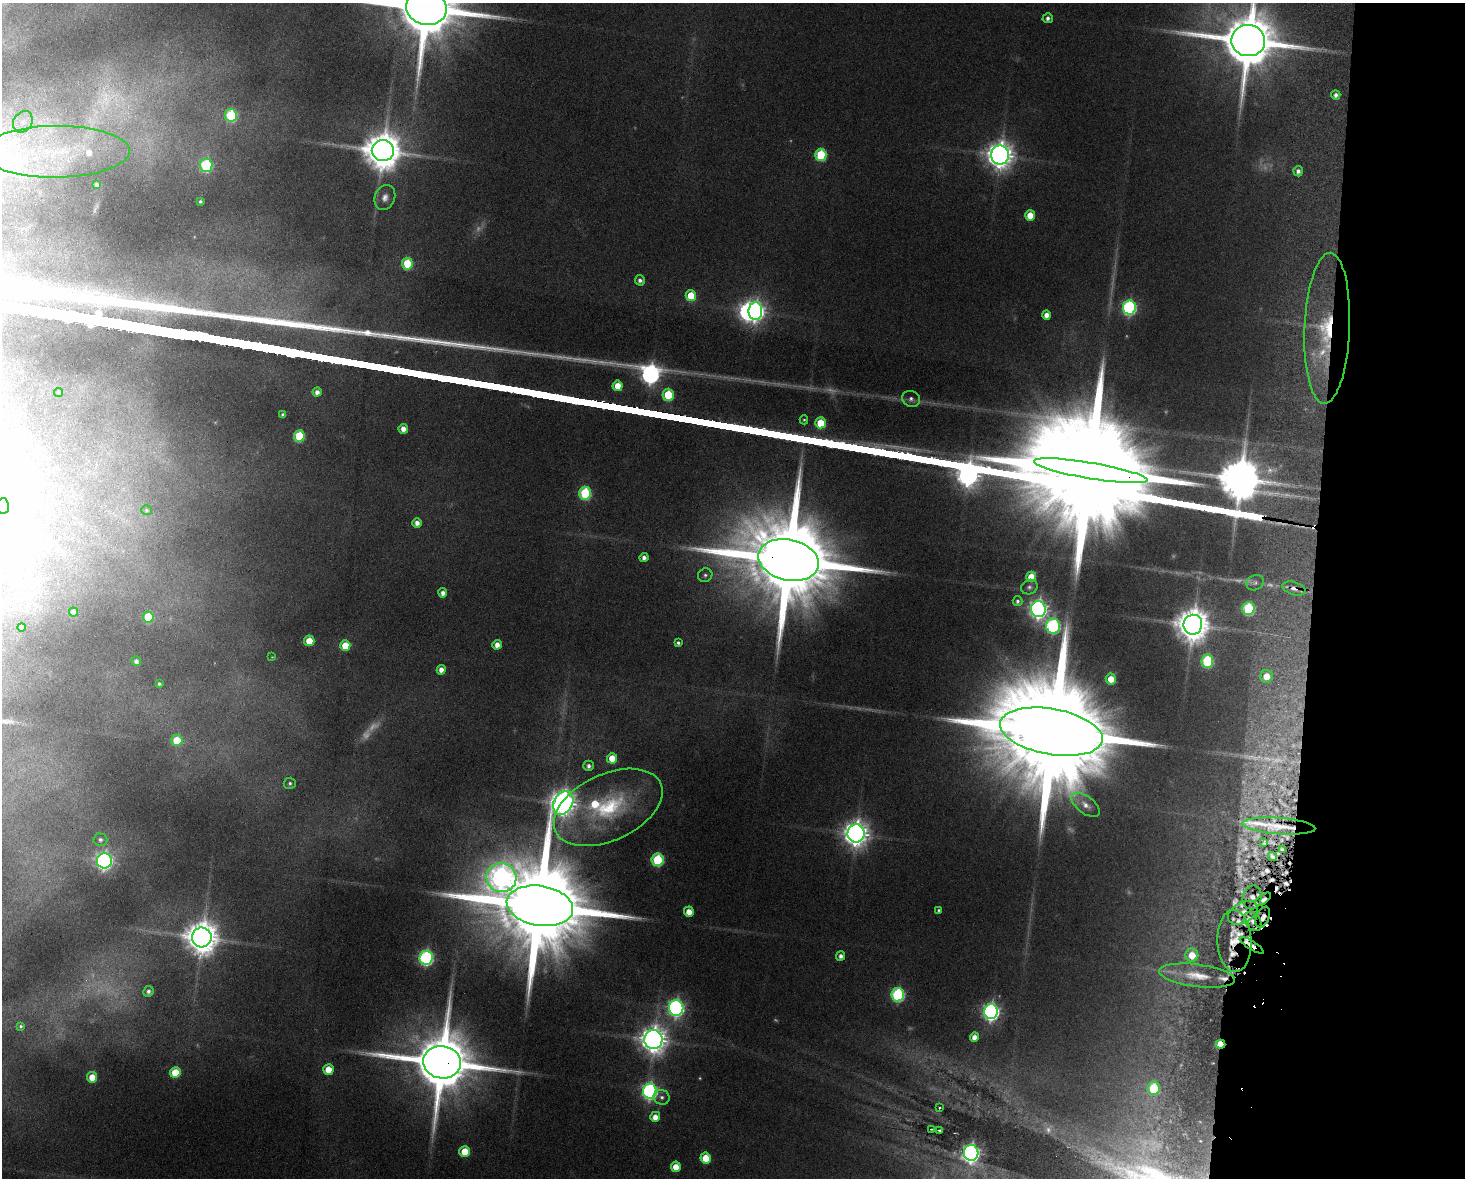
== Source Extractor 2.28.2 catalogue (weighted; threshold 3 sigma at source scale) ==
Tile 9 of 3 x 4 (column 3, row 3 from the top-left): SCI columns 3095-4557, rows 1187-2362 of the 4838 x 4724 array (HDU 1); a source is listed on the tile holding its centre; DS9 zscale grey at full resolution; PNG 1467 x 1180 px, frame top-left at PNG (2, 3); each listed source drawn as its Kron ellipse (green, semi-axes under 4 px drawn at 4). Shown black and unused: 11% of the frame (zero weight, under 9 of 18 exposures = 3% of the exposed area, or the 3 px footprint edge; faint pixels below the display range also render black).
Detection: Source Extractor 2.28.2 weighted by HDU 2 'WHT'; one run over the whole footprint, this tile lists its part. Background 0.136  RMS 0.0032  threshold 0.0132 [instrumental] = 3 sigma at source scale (4.09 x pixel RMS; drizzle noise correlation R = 1.36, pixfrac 0.8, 0.05/0.05 arcsec/px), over >= 5 px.
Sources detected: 169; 32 too faint to see at this stretch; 1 inside a brighter object's white glare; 8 cosmic-ray / hot-pixel residue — neither listed nor drawn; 8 inside a brighter listed object's ellipse — not listed separately; the other 120 listed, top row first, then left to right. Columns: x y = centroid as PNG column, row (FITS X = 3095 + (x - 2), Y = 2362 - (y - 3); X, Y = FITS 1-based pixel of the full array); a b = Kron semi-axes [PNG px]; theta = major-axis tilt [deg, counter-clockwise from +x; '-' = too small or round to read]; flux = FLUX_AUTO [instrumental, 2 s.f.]
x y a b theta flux
426 8 20 17 -12 4900
1048 18 5 5 - 1.3
1248 40 17 15 -8 3200
1336 95 4 4 - 1.4
231 115 6 6 - 26
23 122 11 9 55 2.9
383 151 11 10 - 1100
56 152 74 26 1 37
821 155 6 5 - 24
1000 155 9 9 - 430
206 165 6 6 - 36
1298 171 5 4 - 1.6
96 185 4 3 - 0.55
385 197 13 10 67 2.4
200 201 3 3 - 0.65
1030 215 5 5 - 7
407 264 6 5 - 18
640 280 5 5 - 1.5
691 296 5 5 - 12
1129 307 7 6 - 74
755 311 9 7 90 170
1047 315 5 4 - 2.6
1327 328 76 22 88 38
618 386 5 5 - 6.3
317 392 4 4 - 2
59 393 4 4 - 0.56
668 395 6 5 - 18
911 399 9 8 - 1.4
283 415 4 4 - 0.98
804 420 4 4 - 0.48
821 423 5 5 - 13
403 429 5 4 - 3
299 436 6 5 - 21
1091 471 58 8 -10 26000
585 493 6 6 - 33
3 506 8 6 84 7.7
146 510 5 5 - 0.49
417 523 5 5 - 2.1
644 558 4 4 - 1.9
788 560 31 20 -13 9700
705 575 7 6 - 1
1031 577 5 5 - 7.8
1255 583 9 7 27 1.2
1029 587 8 7 - 1.1
1294 588 12 6 -18 2
443 593 4 4 - 2
1018 601 5 5 - 0.96
1248 608 6 6 - 36
1038 609 8 7 - 170
73 612 4 4 - 2.2
148 617 6 5 - 14
1193 625 10 9 - 780
1053 626 7 7 - 71
21 627 4 4 - 1.8
309 641 5 5 - 7
678 643 4 4 - 0.87
497 645 5 4 - 2.7
345 646 5 5 - 9.1
272 657 3 2 - 0.21
136 661 5 4 - 1.4
1207 661 6 6 - 37
441 670 5 4 - 2.9
1266 676 6 6 - 5.5
1111 679 5 5 - 5.7
159 684 4 4 - 0.69
1051 732 52 23 -10 22000
177 740 6 5 - 11
612 758 5 5 - 6.5
589 766 5 5 - 1.4
290 783 6 5 - 0.8
563 803 12 9 59 400
1086 805 16 8 -37 2.8
608 807 58 33 25 36
1279 826 36 8 -4 5.6
856 833 9 8 - 400
100 840 7 6 - 1.2
1264 843 4 2 - 0.37
1282 849 4 3 - 0.45
1273 856 5 3 - 0.65
658 860 6 6 - 30
104 861 7 7 - 130
501 878 15 14 - 140
1252 897 12 9 76 2.3
1263 899 9 4 36 1.4
540 906 33 20 -9 12000
939 910 4 4 - 0.63
689 912 5 5 - 4.3
1243 913 16 10 29 3.8
1263 917 11 6 66 2
1253 921 11 7 -51 2.1
202 937 10 9 - 740
1234 941 31 17 -87 8
1252 945 14 3 -33 2.3
1192 955 6 6 - 6
841 956 5 4 - 1.7
426 958 7 6 - 80
1197 976 38 11 -7 8.2
148 991 5 5 - 1.2
898 995 7 6 - 51
676 1008 8 7 - 130
991 1012 7 7 - 140
21 1026 4 3 - 0.56
974 1037 5 4 - 2.7
653 1040 9 9 - 470
1221 1044 5 4 - 14
442 1062 19 16 -9 3900
328 1069 5 5 - 6.7
175 1072 5 5 - 11
92 1077 5 5 - 6
1153 1088 6 6 - 18
650 1091 7 7 - 110
662 1097 8 7 - 1.4
939 1108 3 2 - 0.32
655 1117 5 5 - 3.5
931 1129 3 2 - 0.26
940 1130 4 3 - 0.48
465 1151 5 5 - 9.9
971 1153 8 7 - 170
706 1158 5 5 - 9
676 1167 5 5 - 5.4
Overlapping masked pixels (flux is a lower limit): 13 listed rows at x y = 1327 328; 1091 471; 788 560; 1294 588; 1279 826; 1263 899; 1243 913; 1263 917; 1253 921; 1234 941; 1252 945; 1221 1044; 442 1062
Isophote crosses this tile's border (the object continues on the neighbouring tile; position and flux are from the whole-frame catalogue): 3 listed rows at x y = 426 8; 1248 40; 3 506